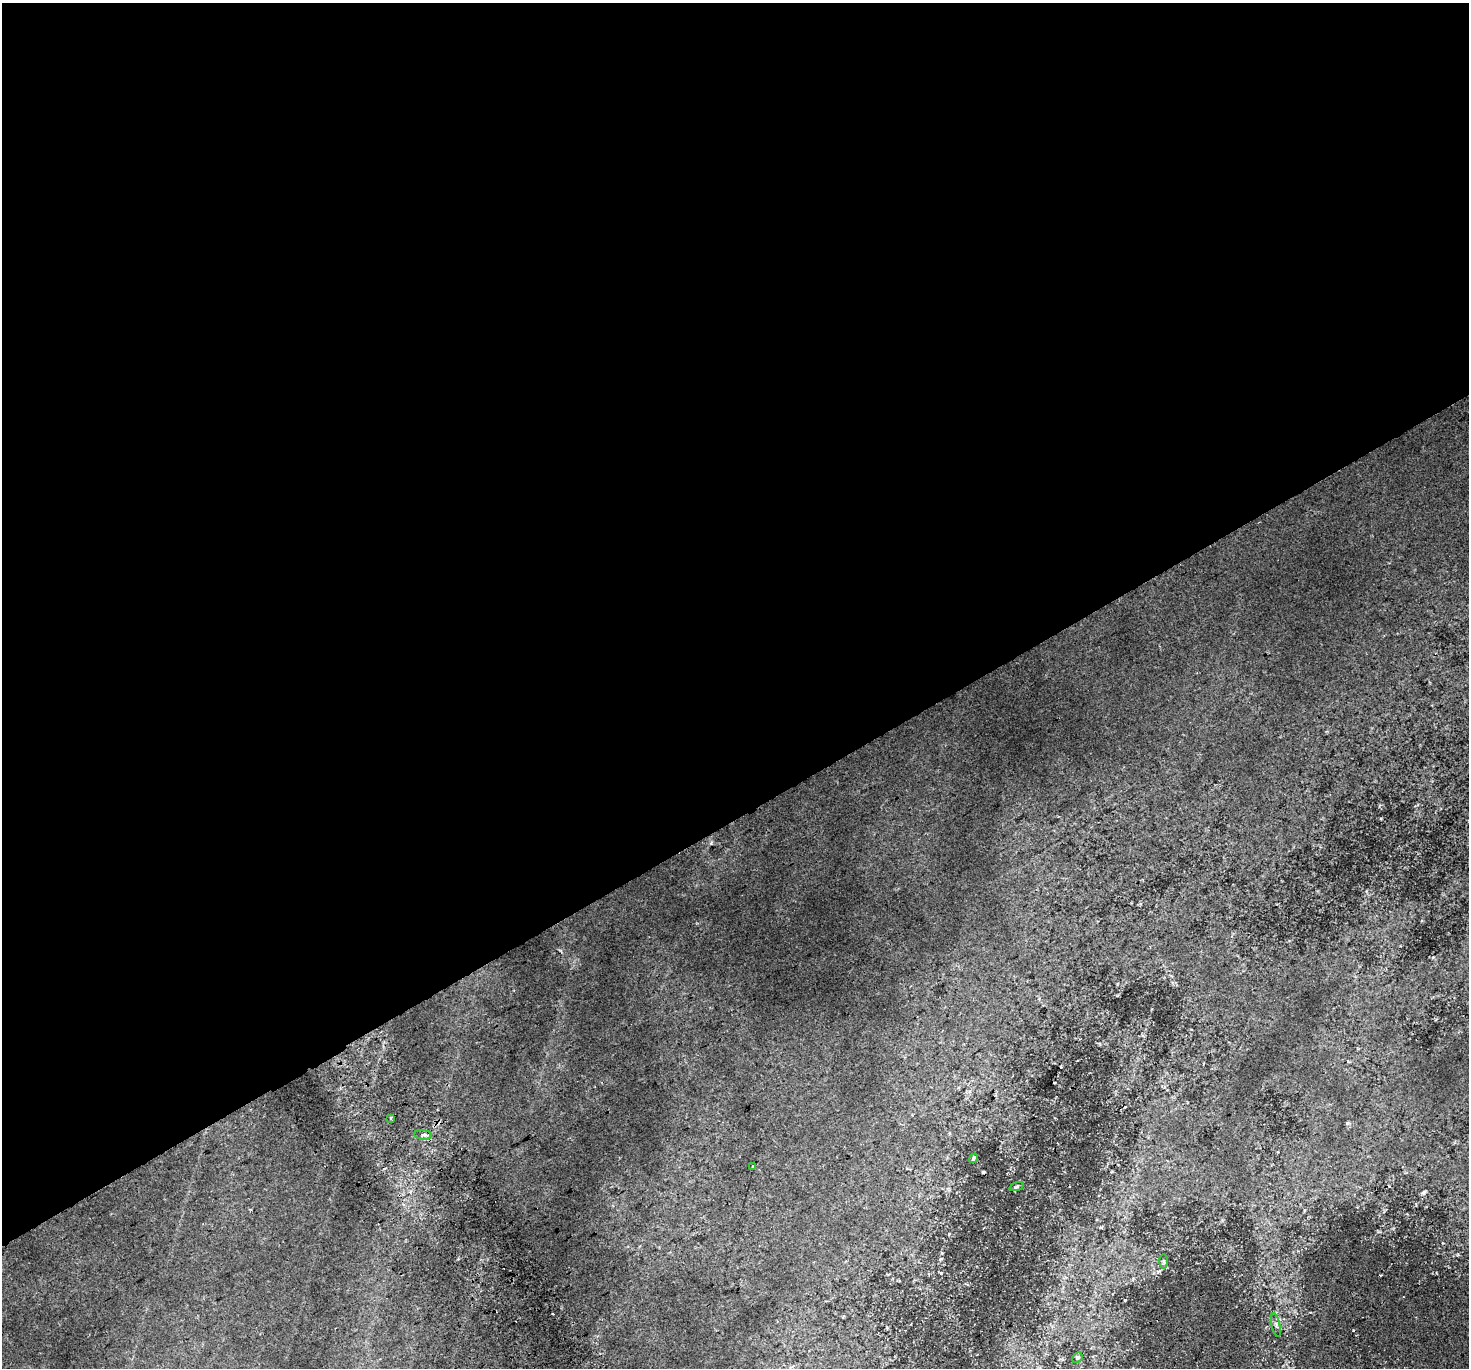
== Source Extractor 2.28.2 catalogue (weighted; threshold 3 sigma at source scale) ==
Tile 2 of 4 x 4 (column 2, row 1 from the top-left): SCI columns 1507-2973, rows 4314-5679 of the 5943 x 5816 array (HDU 1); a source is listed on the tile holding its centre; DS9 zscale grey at full resolution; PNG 1471 x 1370 px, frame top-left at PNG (2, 3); each listed source drawn as its Kron ellipse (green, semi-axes under 4 px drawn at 4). Shown black and unused: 60% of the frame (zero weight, under 2 of 3 exposures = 8% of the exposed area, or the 3 px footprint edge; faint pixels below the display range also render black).
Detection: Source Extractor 2.28.2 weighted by HDU 2 'WHT'; one run over the whole footprint, this tile lists its part. Background 0.0815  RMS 0.013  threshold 0.0589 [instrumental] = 3 sigma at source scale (4.5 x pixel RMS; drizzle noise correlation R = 1.50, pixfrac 1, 0.0396/0.0396 arcsec/px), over >= 5 px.
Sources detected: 9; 1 cosmic-ray / hot-pixel residue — neither listed nor drawn; the other 8 listed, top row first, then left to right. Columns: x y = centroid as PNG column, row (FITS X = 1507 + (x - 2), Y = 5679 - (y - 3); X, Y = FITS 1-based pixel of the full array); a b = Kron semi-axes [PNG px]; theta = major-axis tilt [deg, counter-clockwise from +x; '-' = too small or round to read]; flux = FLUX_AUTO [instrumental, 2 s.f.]
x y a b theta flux
391 1118 3 3 - 8.4
423 1135 8 5 -6 6.5
974 1158 5 3 - 6
753 1166 3 2 - 1.2
1016 1187 7 3 19 2
1164 1262 7 4 -89 2.3
1276 1325 12 2 -78 2.3
1077 1358 6 4 47 2.1